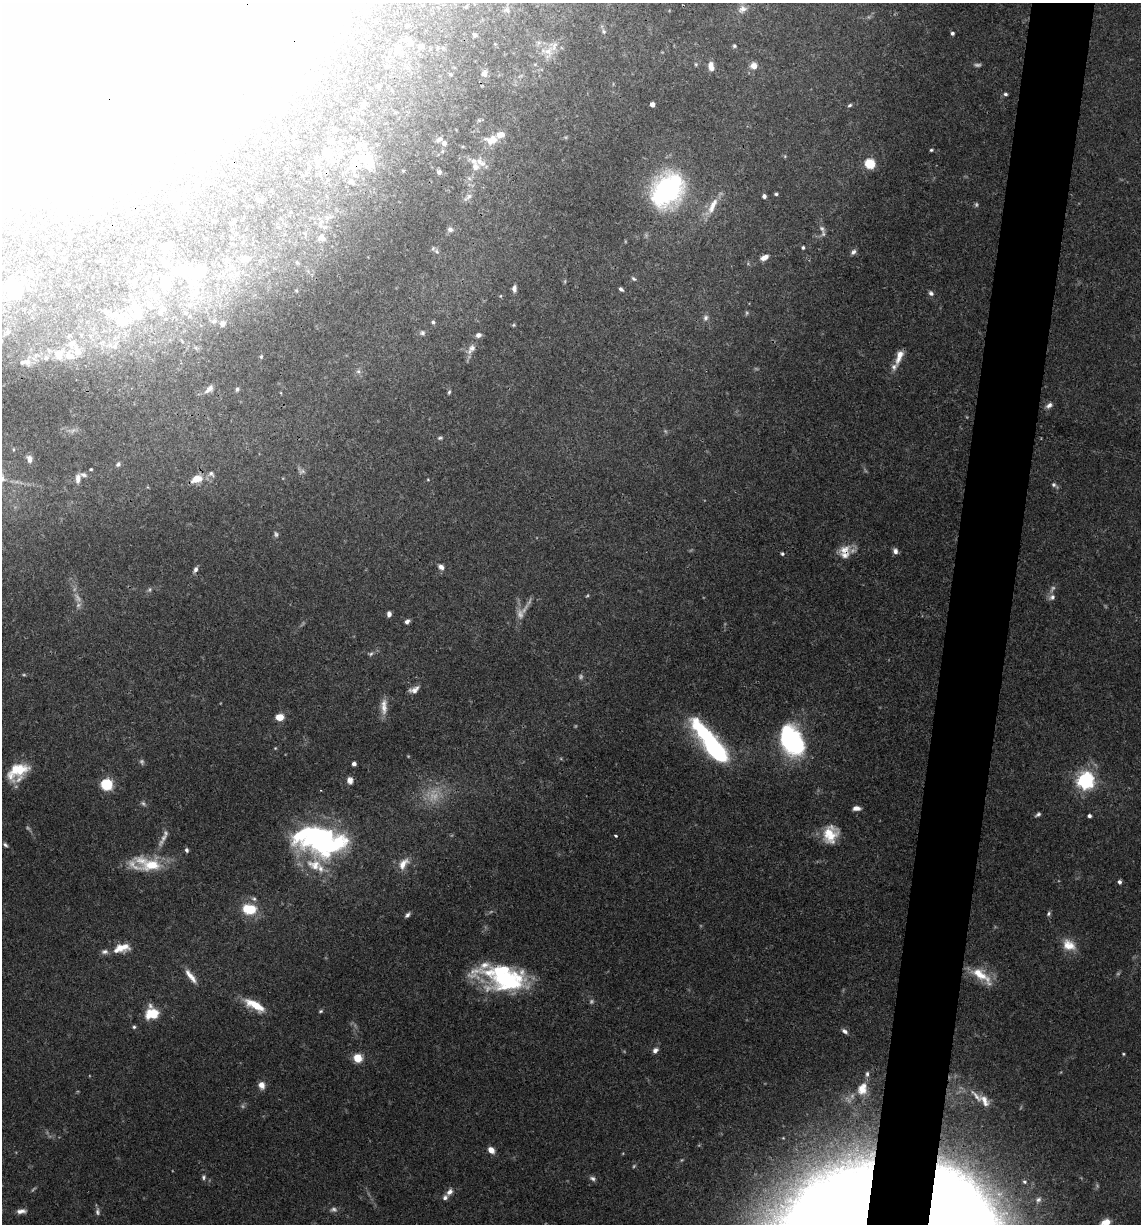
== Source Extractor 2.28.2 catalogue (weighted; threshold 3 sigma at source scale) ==
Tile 10 of 4 x 4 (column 2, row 3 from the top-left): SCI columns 1378-2516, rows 1225-2446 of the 4913 x 4894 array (HDU 1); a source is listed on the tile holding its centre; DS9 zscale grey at full resolution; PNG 1143 x 1226 px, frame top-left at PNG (2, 3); no overlay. Shown black and unused: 5% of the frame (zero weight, under 3 of 4 exposures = <1% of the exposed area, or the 3 px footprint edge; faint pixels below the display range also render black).
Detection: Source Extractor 2.28.2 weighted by HDU 2 'WHT'; one run over the whole footprint, this tile lists its part. Background 0.062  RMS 0.003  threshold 0.0136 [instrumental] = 3 sigma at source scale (4.5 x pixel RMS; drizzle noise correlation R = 1.50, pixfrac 1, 0.05/0.05 arcsec/px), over >= 5 px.
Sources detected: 257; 30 too faint to see at this stretch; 35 inside a brighter object's white glare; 1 cosmic-ray / hot-pixel residue — not listed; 21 inside a brighter listed object's ellipse — not listed separately; the other 170 listed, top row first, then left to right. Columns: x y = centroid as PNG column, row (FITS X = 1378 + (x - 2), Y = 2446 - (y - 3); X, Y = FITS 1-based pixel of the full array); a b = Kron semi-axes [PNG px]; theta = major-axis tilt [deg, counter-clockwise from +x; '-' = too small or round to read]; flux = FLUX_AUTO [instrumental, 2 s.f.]
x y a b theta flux
742 9 14 10 29 2.5
507 10 7 6 - 0.69
407 26 3 3 - 0.41
604 31 7 5 -87 0.65
952 33 4 4 - 0.73
475 35 5 4 - 0.53
421 46 6 5 - 1.3
734 46 5 5 - 0.54
330 48 7 6 - 1
398 48 14 9 23 2.6
548 51 20 15 -4 4.7
696 64 5 4 - 0.4
49 65 38 17 35 15
753 65 9 8 - 2.2
386 66 6 5 - 0.61
711 67 10 6 -80 2.5
451 74 4 4 - 0.51
484 74 7 6 - 1.7
1005 94 6 4 -3 0.6
363 103 9 5 57 0.73
652 104 4 4 - 2
850 105 6 4 31 0.59
334 129 7 6 - 0.79
202 135 10 6 17 0.94
439 139 10 6 28 1.3
491 140 16 10 6 4.8
444 143 5 5 - 1.4
931 150 5 3 - 0.45
443 151 6 4 70 0.48
327 153 14 11 -58 4.5
340 156 9 6 72 1.3
785 156 5 4 - 0.31
366 160 23 17 -34 12
480 162 22 10 -38 3.9
869 163 5 5 - 27
439 172 6 6 - 1.2
351 182 12 6 -41 1.1
667 190 30 24 58 63
776 194 4 3 - 0.48
764 196 4 4 - 1
468 197 17 7 37 1.7
260 201 6 5 - 0.7
712 206 30 9 62 5.1
327 218 7 6 - 1.1
233 223 7 3 35 0.43
450 229 6 6 - 1.3
322 238 11 9 -39 1.8
242 242 4 4 - 0.3
170 246 11 7 39 1.8
803 248 4 3 - 0.55
436 251 8 6 -46 0.98
853 252 8 6 37 1.1
764 257 8 5 28 2.2
244 259 12 8 33 2.1
64 260 5 4 - 0.58
178 262 5 5 - 0.37
166 264 15 8 -44 2.5
138 269 6 6 - 0.74
237 274 8 6 23 1.1
195 275 20 18 -54 6.6
633 279 7 5 -39 0.56
166 282 18 12 48 5.9
11 289 31 23 79 11
514 289 9 6 90 1.3
621 289 5 3 - 0.7
931 293 7 6 - 0.95
500 296 5 5 - 0.38
156 298 7 4 -18 0.62
189 305 7 5 20 0.58
150 306 10 5 -39 0.85
134 307 20 10 -75 3.7
160 312 10 6 53 0.83
706 318 9 7 84 1.1
123 322 24 15 -1 6.8
433 322 4 4 - 0.57
222 324 4 4 - 0.89
514 325 5 5 - 0.39
8 332 8 6 68 0.85
422 333 7 6 - 0.74
478 335 7 5 27 1.2
115 346 9 8 - 1.4
471 349 16 8 55 2.3
77 351 16 10 -70 3.3
59 355 13 10 66 4.8
261 356 5 4 - 0.49
899 356 21 8 71 3.5
46 358 9 8 - 1.7
26 361 16 15 - 3.5
358 371 7 6 - 0.75
209 389 13 7 43 2
237 389 6 6 - 0.7
449 392 6 4 74 0.5
281 393 5 3 - 0.23
1049 405 10 6 36 1.2
440 438 7 5 2 0.6
13 449 5 3 - 0.28
29 459 8 5 -76 1.5
118 464 7 5 53 0.75
91 469 3 3 - 0.36
302 471 10 7 -10 0.93
211 474 9 7 -40 1.1
83 475 10 6 -12 0.9
78 478 11 6 86 1.7
197 479 11 8 19 5.1
428 480 5 3 - 0.25
1054 485 11 5 -37 0.89
276 534 7 6 - 0.74
845 550 19 12 24 4.3
895 551 7 5 -75 1.3
782 554 5 4 - 0.53
441 567 8 6 -43 1.5
195 570 8 5 61 1.1
150 589 7 7 - 0.75
1052 597 9 8 - 1.3
389 614 6 4 83 1.1
407 621 5 4 - 1.2
371 654 7 6 - 0.7
414 690 13 7 23 1.9
384 706 22 8 89 3.2
279 717 6 5 - 5.3
792 741 25 17 -59 60
711 744 44 12 -54 65
275 748 4 4 - 0.31
354 764 4 4 - 1.2
18 771 26 16 34 10
350 780 7 6 - 1.7
1085 780 6 6 - 140
106 784 6 5 - 42
143 803 9 6 -39 0.79
856 808 9 5 -1 1.7
1038 814 7 4 32 0.75
1089 816 4 3 - 0.86
830 834 21 17 73 7.8
615 835 3 3 - 0.68
164 838 30 6 61 2.6
323 844 57 27 -10 65
5 845 7 4 -43 0.65
187 850 5 4 - 0.73
403 864 18 10 52 3.3
151 865 29 17 10 11
1119 882 5 4 - 0.82
254 899 8 7 - 0.89
249 909 15 11 -7 10
1049 914 7 5 55 0.63
407 915 8 4 42 0.87
1069 945 18 13 -33 5
122 948 21 10 13 4.9
981 975 33 12 -38 7.7
191 976 21 7 -52 3
507 980 51 23 0 35
255 1005 23 8 -28 7.9
321 1011 6 4 17 0.49
152 1014 14 11 14 6.9
134 1027 4 4 - 0.52
845 1031 8 5 -36 1.1
655 1050 8 6 45 1.3
1123 1054 4 3 - 0.32
358 1058 5 5 - 13
261 1085 9 7 -73 2.2
862 1089 19 14 73 6
984 1101 17 9 -54 2.7
491 1150 6 5 - 2.9
204 1177 7 6 - 0.71
593 1178 9 6 -31 0.94
1024 1182 5 5 - 0.57
449 1192 10 7 51 1.6
1038 1200 9 8 - 1.2
21 1211 11 6 3 1.6
97 1211 11 6 -84 1
1104 1224 19 8 45 4.3
Overlapping masked pixels (flux is a lower limit): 2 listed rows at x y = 366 160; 845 550
Isophote crosses this tile's border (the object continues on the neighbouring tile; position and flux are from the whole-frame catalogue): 2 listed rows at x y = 742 9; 1104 1224